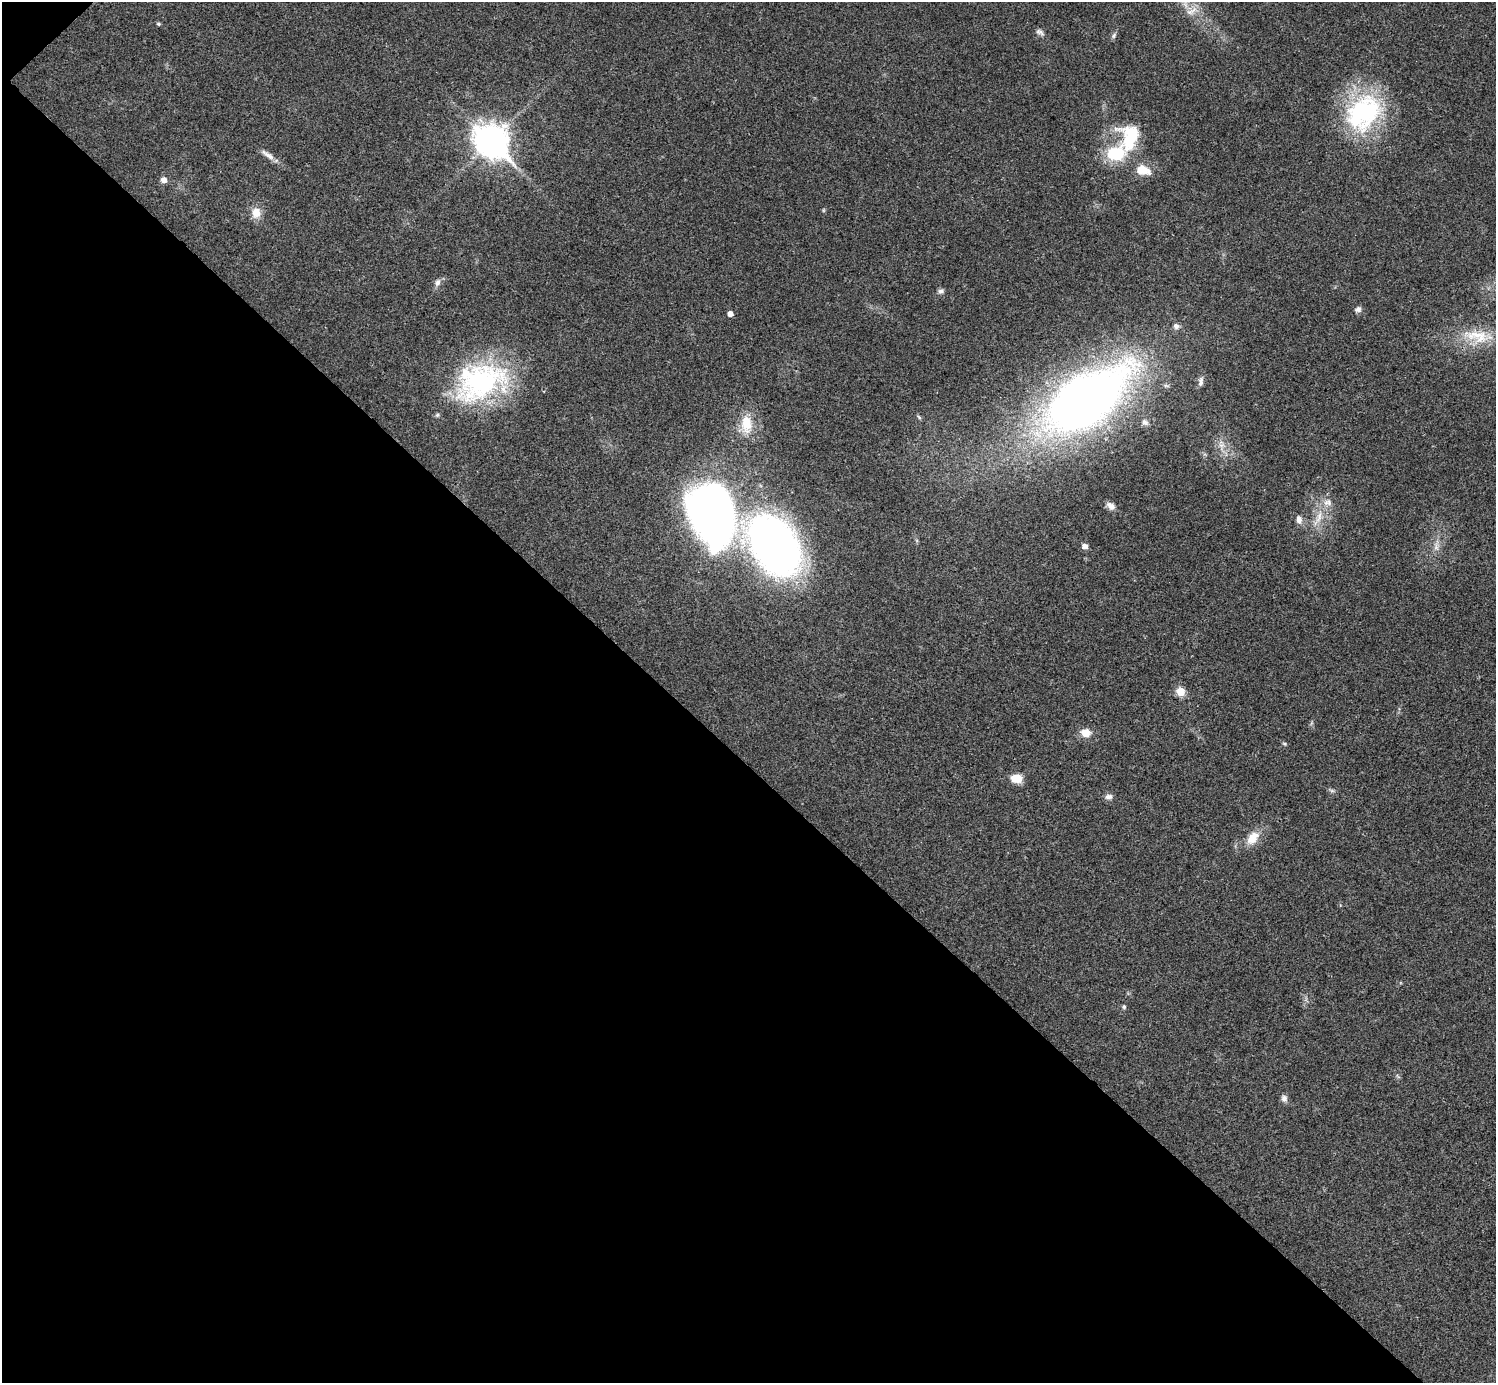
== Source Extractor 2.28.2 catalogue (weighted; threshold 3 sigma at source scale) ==
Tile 9 of 4 x 4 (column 1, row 3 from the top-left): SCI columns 6-1499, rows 1682-3062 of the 5983 x 5983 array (HDU 1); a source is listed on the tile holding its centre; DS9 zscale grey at full resolution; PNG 1498 x 1385 px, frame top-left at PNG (2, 2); no overlay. Shown black and unused: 45% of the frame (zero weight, under 3 of 4 exposures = <1% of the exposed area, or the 3 px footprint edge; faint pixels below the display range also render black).
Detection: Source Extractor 2.28.2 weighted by HDU 2 'WHT'; one run over the whole footprint, this tile lists its part. Background 0.0195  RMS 0.004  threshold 0.0179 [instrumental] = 3 sigma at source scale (4.5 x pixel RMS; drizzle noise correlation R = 1.50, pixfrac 1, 0.05/0.05 arcsec/px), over >= 5 px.
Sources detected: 42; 3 inside a brighter listed object's ellipse — not listed separately; the other 39 listed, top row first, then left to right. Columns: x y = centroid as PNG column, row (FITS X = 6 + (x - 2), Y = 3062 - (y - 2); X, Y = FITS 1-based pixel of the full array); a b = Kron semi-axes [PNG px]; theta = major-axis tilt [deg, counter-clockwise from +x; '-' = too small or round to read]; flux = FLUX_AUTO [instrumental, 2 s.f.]
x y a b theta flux
1191 11 19 6 29 2.9
158 24 4 4 - 0.62
1040 32 12 6 -28 1.3
1114 36 9 4 69 0.88
1363 113 51 39 49 53
1130 137 37 26 84 22
492 141 13 10 -43 640
269 156 18 7 -34 2.7
1143 170 20 12 -14 6.5
164 180 6 6 - 2.3
256 213 13 11 88 4.6
438 282 10 7 76 1.7
941 291 8 6 21 1.2
1358 309 8 7 - 1.3
730 314 5 5 - 2
1176 326 8 8 - 1.4
1477 336 48 17 -10 16
1201 381 13 7 78 1.7
480 382 66 43 19 69
1086 400 81 39 35 340
1145 422 9 8 - 1.6
746 424 26 15 -86 9.2
1221 445 9 6 -20 2
1111 506 12 8 -36 2.3
712 514 60 43 -76 220
1318 518 29 7 64 5.6
1299 520 10 7 -81 2
774 546 51 36 -53 250
1085 546 6 6 - 2.1
1436 547 7 6 - 1.4
1180 691 10 9 - 4.5
1086 733 12 10 -23 4.2
1284 743 6 4 -19 0.5
1017 778 10 8 -3 7.1
1332 791 7 4 -19 0.72
1109 797 10 7 6 1.5
1253 838 19 12 50 6.4
1124 1007 6 5 - 0.62
1284 1098 9 7 -71 1.6